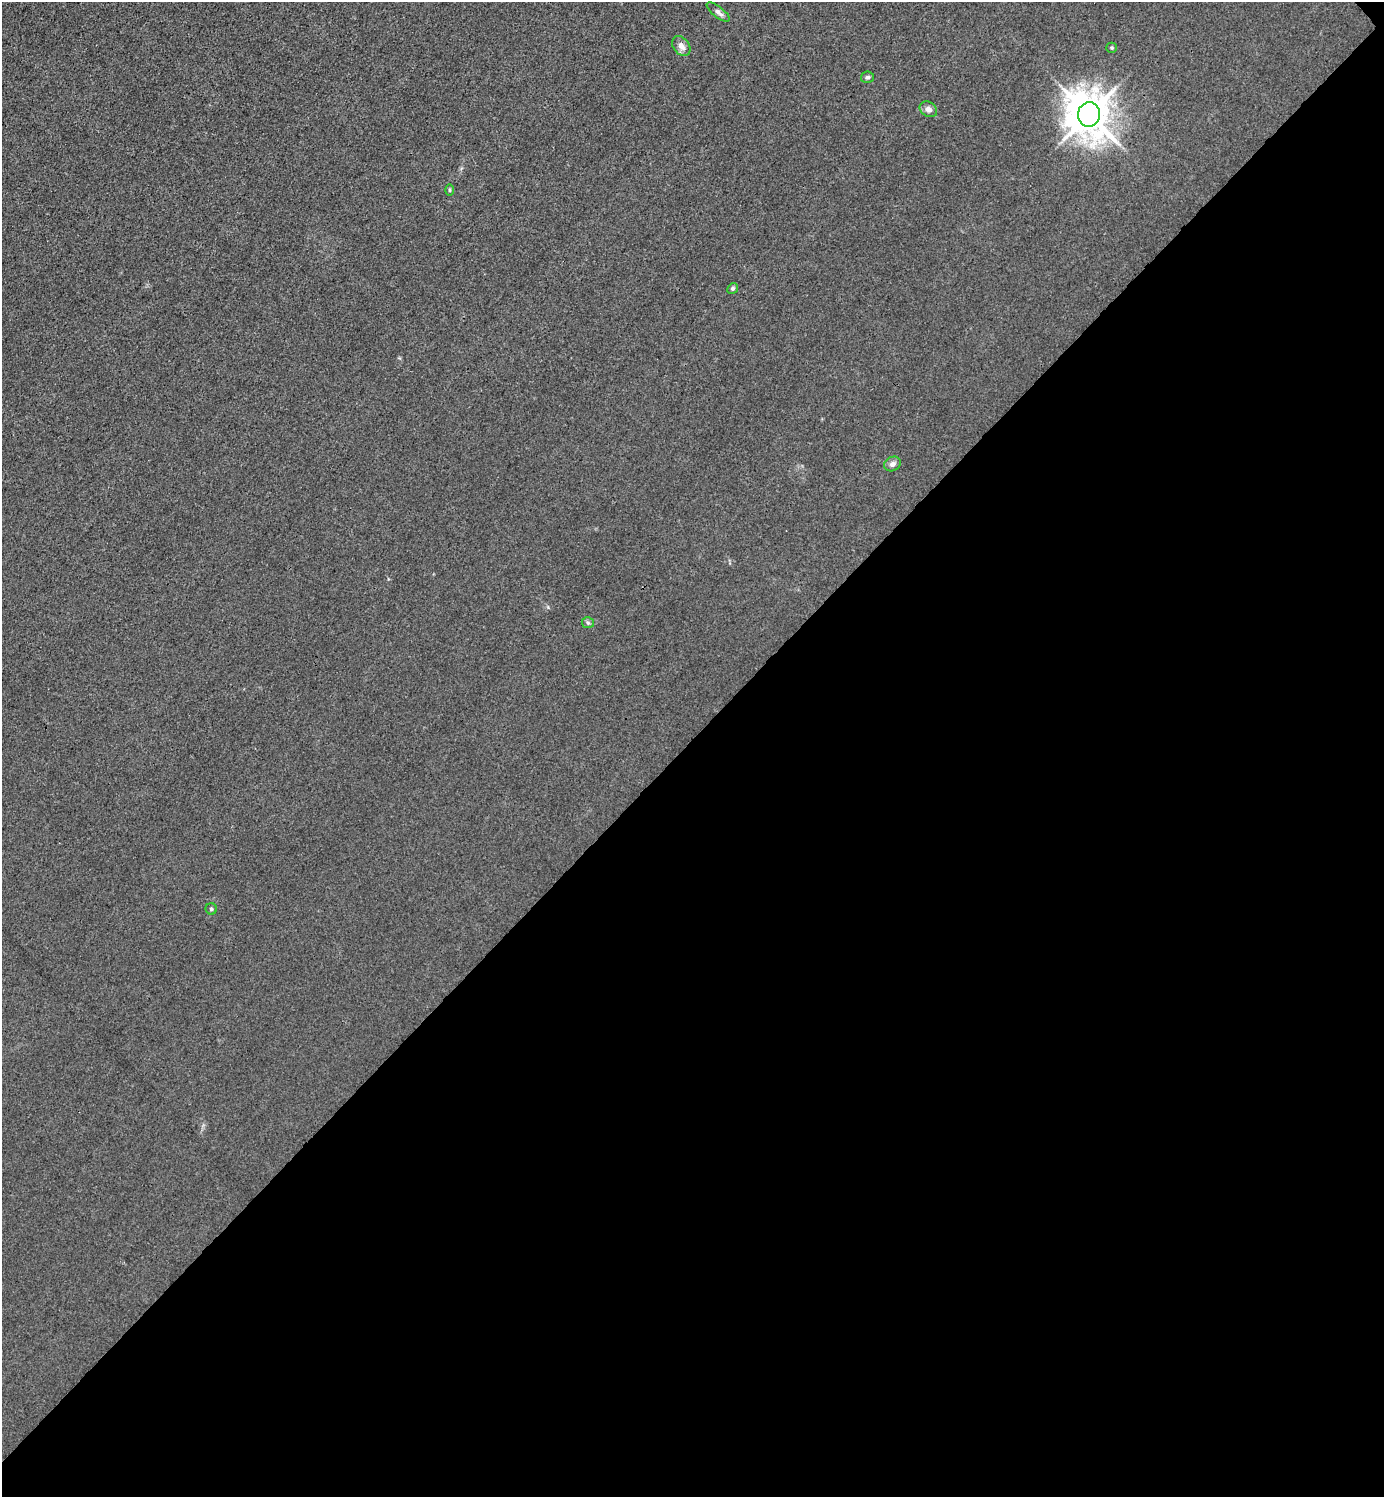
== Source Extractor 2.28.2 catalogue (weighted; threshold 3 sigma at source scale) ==
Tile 12 of 4 x 4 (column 4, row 3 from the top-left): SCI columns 4446-5827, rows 1498-2992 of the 5985 x 5985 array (HDU 1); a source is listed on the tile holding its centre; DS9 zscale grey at full resolution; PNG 1386 x 1499 px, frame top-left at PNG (2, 2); each listed source drawn as its Kron ellipse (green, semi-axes under 4 px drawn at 4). Shown black and unused: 51% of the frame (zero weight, under 3 of 4 exposures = <1% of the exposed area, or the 3 px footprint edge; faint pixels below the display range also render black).
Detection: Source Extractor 2.28.2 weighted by HDU 2 'WHT'; one run over the whole footprint, this tile lists its part. Background 0.0215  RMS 0.0062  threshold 0.0279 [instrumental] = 3 sigma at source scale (4.5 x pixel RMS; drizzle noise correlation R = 1.50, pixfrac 1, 0.05/0.05 arcsec/px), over >= 5 px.
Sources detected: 12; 1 inside a brighter object's white glare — neither listed nor drawn; the other 11 listed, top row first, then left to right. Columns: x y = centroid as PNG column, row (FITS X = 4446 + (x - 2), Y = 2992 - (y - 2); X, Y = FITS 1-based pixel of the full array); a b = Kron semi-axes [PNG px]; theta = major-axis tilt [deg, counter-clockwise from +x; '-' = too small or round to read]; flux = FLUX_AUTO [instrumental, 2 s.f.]
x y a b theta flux
718 12 14 5 -38 2.7
681 46 11 8 -54 4.1
1112 48 5 5 - 0.91
867 77 6 5 - 1.4
928 109 9 7 -33 3.2
1089 115 12 11 - 2000
450 190 6 4 -90 0.82
733 288 6 5 - 1.3
892 464 9 7 28 2.6
588 623 6 5 - 1.2
211 909 6 5 - 1.1